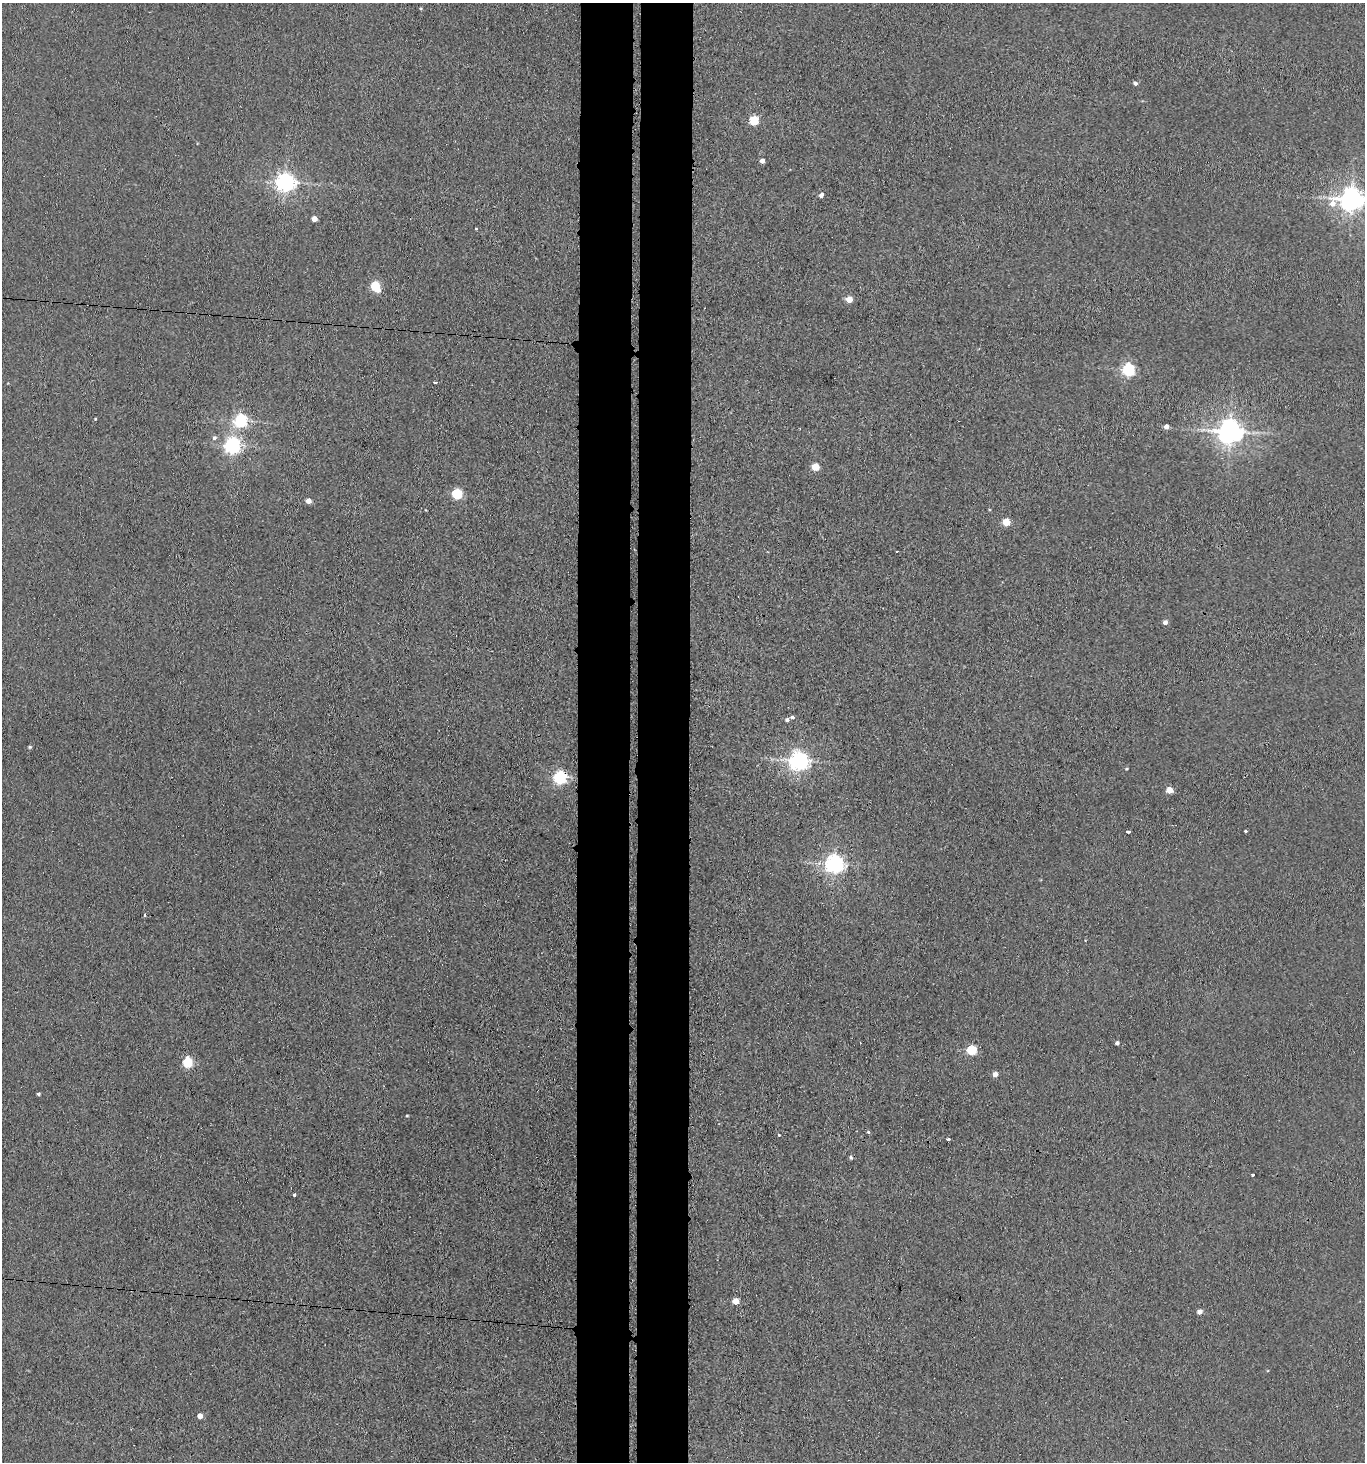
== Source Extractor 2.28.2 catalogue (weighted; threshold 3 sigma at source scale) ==
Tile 5 of 3 x 3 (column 2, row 2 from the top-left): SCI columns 1587-2949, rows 1467-2926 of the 4473 x 4392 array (HDU 1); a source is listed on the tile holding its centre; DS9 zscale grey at full resolution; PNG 1367 x 1464 px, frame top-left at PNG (2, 3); no overlay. Shown black and unused: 8% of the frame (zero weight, under 3 of 4 exposures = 5% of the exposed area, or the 3 px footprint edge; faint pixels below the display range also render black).
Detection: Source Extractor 2.28.2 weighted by HDU 2 'WHT'; one run over the whole footprint, this tile lists its part. Background 0.042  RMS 0.0062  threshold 0.0278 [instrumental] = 3 sigma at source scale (4.5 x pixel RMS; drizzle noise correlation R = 1.50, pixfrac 1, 0.05/0.05 arcsec/px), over >= 5 px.
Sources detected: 49; all 49 listed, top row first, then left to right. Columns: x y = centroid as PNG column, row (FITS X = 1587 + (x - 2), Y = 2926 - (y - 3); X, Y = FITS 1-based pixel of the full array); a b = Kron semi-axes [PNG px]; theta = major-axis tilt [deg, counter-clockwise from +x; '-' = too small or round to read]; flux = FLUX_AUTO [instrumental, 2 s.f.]
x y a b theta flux
1135 83 4 4 - 1.9
754 120 5 5 - 40
762 161 4 4 - 3.6
285 182 6 6 - 320
821 195 4 4 - 3.2
1352 199 9 7 11 530
314 219 4 4 - 5.7
476 229 3 3 - 1
375 286 6 5 - 37
849 299 5 4 - 11
1128 370 5 5 - 110
435 382 4 3 - 1.2
95 419 3 3 - 0.59
240 421 6 5 - 110
1166 427 4 4 - 3.5
1230 432 8 7 - 650
214 438 6 5 - 1.6
232 445 6 6 - 190
815 467 5 5 - 16
456 494 5 5 - 49
308 501 4 4 - 5
1006 522 5 4 - 18
897 552 3 2 - 0.91
1165 622 4 4 - 2.7
792 717 5 4 - 1.1
787 720 5 5 - 1.6
30 747 5 4 - 0.85
799 761 7 7 - 340
560 778 6 6 - 110
1169 790 5 4 - 9.7
1128 831 4 3 - 4.4
1246 831 3 3 - 2
835 864 6 6 - 300
145 915 3 3 - 2.7
1117 1043 4 4 - 1.7
971 1050 5 5 - 43
187 1063 6 5 - 38
995 1074 5 4 - 3.9
38 1094 3 3 - 1.1
407 1116 4 3 - 0.57
868 1132 3 3 - 1.3
779 1135 3 3 - 0.9
948 1139 3 3 - 3.9
851 1157 5 4 - 1.1
1253 1174 3 3 - 1.6
294 1195 3 3 - 0.92
736 1301 5 4 - 9.6
1200 1312 4 4 - 4.6
200 1416 4 4 - 5.1
Overlapping masked pixels (flux is a lower limit): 1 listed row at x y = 560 778
Isophote crosses this tile's border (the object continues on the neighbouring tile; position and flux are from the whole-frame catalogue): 1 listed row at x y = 1352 199